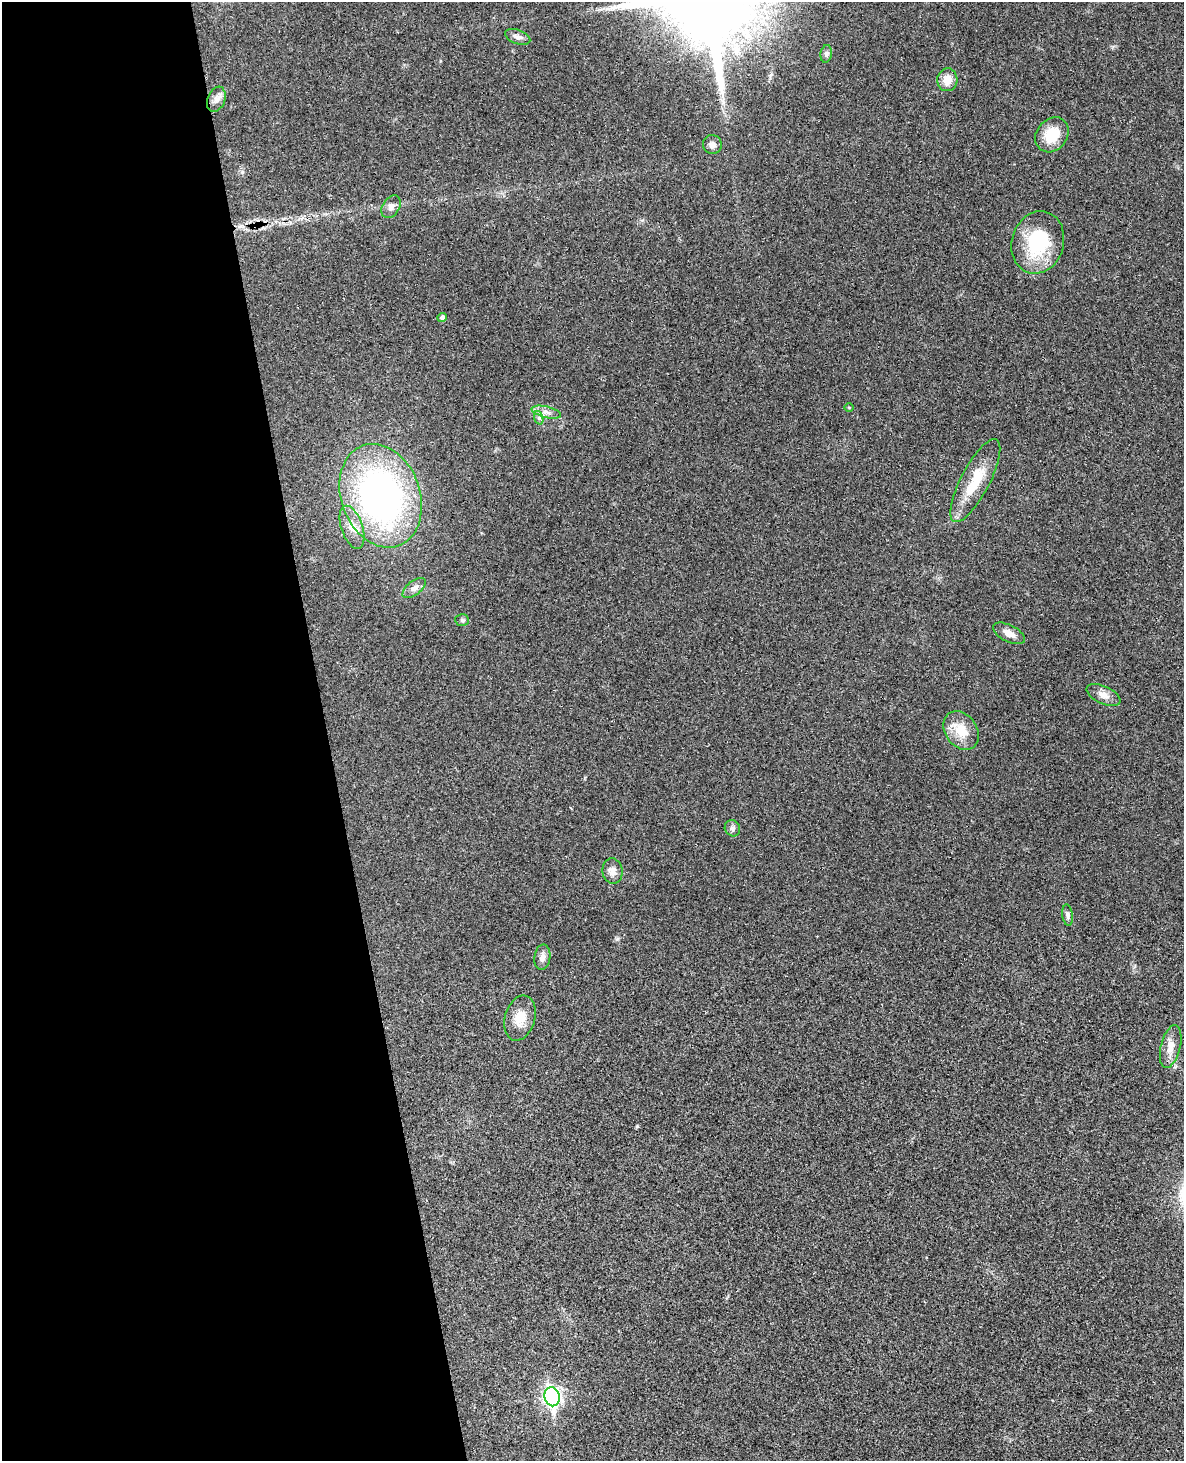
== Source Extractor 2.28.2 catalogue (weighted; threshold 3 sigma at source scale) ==
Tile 5 of 4 x 3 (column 1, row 2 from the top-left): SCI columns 61-1242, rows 1713-3171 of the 4844 x 4777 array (HDU 1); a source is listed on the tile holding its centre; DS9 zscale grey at full resolution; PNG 1186 x 1463 px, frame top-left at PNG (2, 2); each listed source drawn as its Kron ellipse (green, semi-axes under 4 px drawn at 4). Shown black and unused: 28% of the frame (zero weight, under 3 of 4 exposures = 6% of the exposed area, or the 3 px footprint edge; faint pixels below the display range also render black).
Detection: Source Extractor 2.28.2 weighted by HDU 2 'WHT'; one run over the whole footprint, this tile lists its part. Background 0.035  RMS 0.0042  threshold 0.0187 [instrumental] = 3 sigma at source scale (4.5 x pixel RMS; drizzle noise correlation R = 1.50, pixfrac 1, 0.05/0.05 arcsec/px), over >= 5 px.
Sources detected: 27; all 27 listed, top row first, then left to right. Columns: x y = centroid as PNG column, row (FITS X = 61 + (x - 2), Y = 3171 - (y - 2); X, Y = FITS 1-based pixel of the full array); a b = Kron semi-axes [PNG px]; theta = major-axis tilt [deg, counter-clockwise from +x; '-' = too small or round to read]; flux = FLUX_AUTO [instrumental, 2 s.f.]
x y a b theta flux
518 37 13 7 -20 1.9
826 54 9 5 81 1.1
947 80 11 10 - 4.6
216 99 13 8 69 2.7
1052 135 19 15 51 10
712 145 9 9 - 2.1
391 207 12 8 57 2.2
1038 242 32 26 73 26
442 317 4 4 - 1.4
849 407 4 3 - 0.33
546 412 15 5 -14 2.3
539 418 7 4 -72 0.89
975 481 46 14 62 15
381 496 53 39 -70 150
352 527 22 10 -71 5.4
414 588 14 7 38 2.2
462 620 7 5 -4 0.69
1009 633 17 8 -27 3.4
1103 695 18 9 -25 3.2
961 730 21 16 -54 8.8
732 828 8 7 - 1.4
613 871 13 10 -83 2.8
1068 915 11 5 -83 1.1
542 957 13 8 83 2
520 1018 23 15 74 7.3
1171 1047 22 10 76 4.6
552 1397 9 7 -80 130
Unlisted compact peaks at least as high as the median listed source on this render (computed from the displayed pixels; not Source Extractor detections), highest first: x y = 617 939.